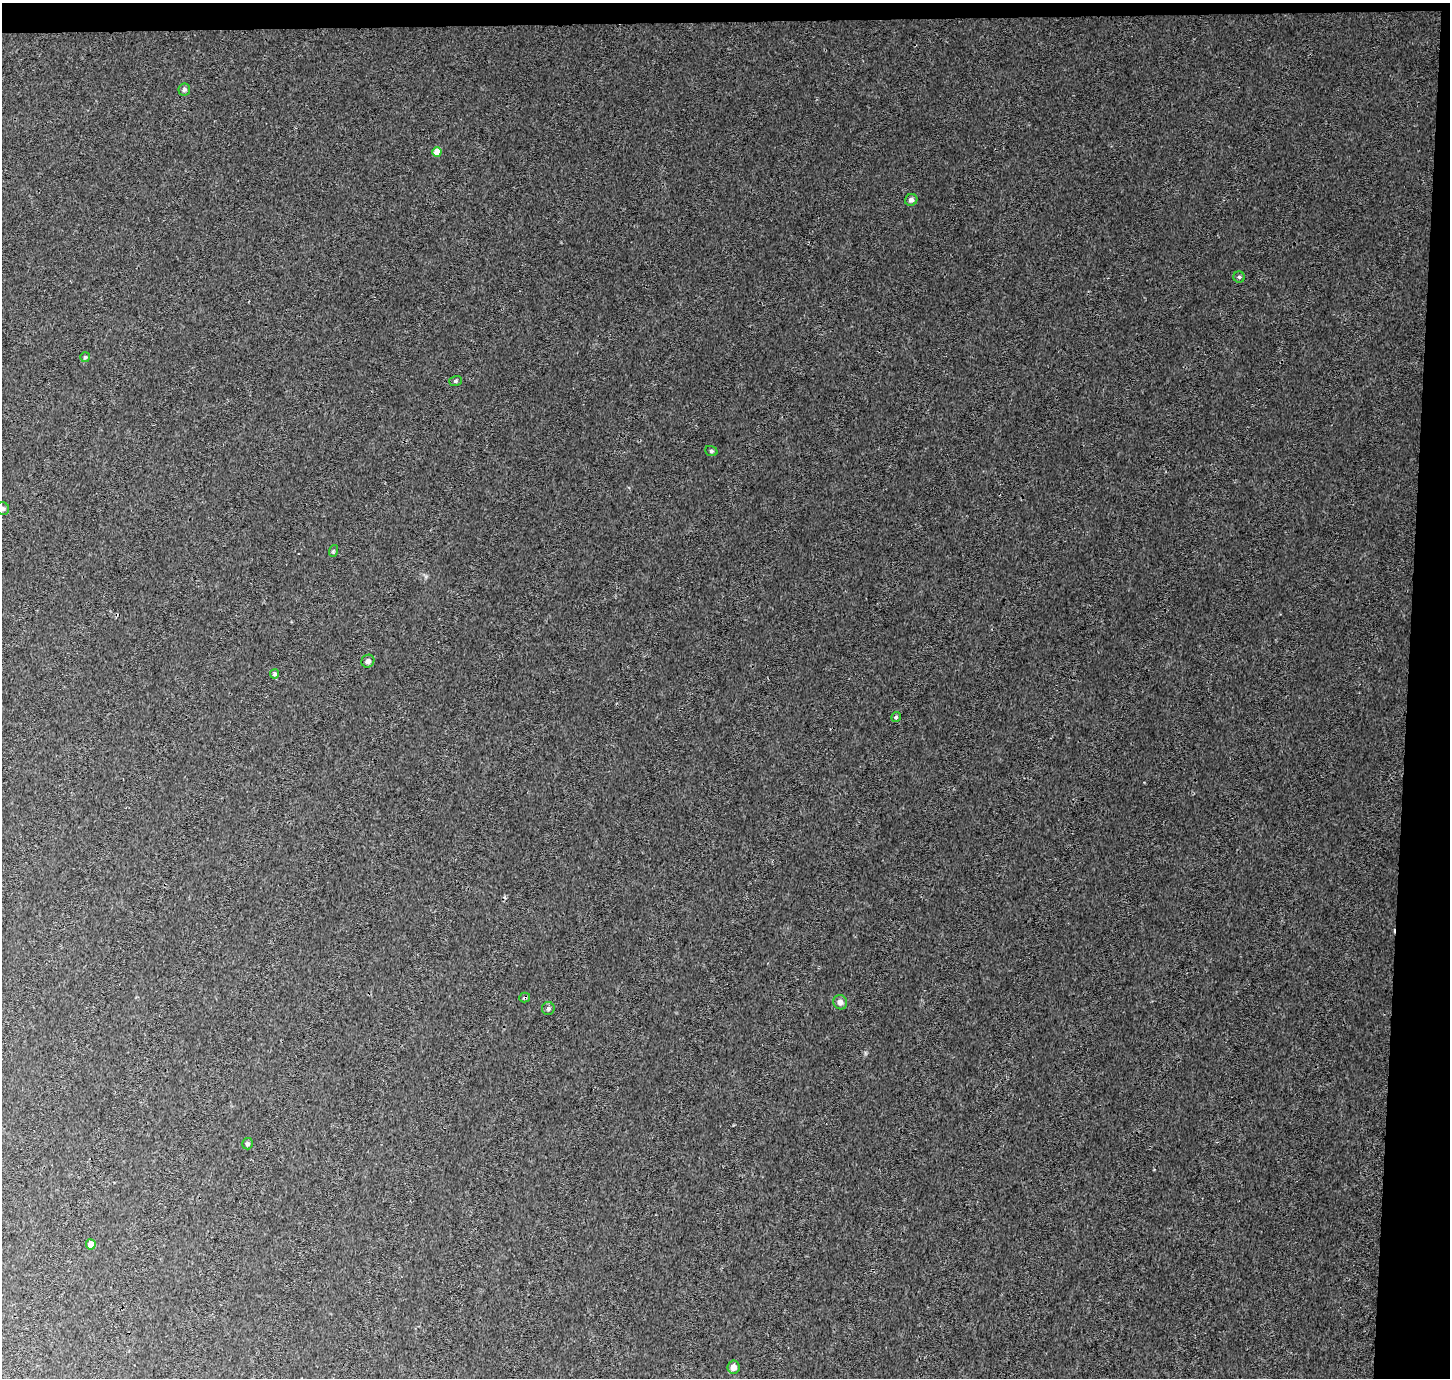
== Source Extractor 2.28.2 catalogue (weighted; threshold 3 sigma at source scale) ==
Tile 3 of 3 x 3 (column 3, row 1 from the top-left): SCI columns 2901-4348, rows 3013-4388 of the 4359 x 4647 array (HDU 1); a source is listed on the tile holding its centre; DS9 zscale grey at full resolution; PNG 1452 x 1380 px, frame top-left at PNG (2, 3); each listed source drawn as its Kron ellipse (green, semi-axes under 4 px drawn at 4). Shown black and unused: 4% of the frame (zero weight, under 3 of 4 exposures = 4% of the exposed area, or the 3 px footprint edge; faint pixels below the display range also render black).
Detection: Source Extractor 2.28.2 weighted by HDU 2 'WHT'; one run over the whole footprint, this tile lists its part. Background 0.0037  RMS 0.0023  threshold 0.0104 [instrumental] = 3 sigma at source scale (4.5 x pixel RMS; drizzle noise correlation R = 1.50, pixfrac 1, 0.0396/0.0396 arcsec/px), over >= 5 px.
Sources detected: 18; all 18 listed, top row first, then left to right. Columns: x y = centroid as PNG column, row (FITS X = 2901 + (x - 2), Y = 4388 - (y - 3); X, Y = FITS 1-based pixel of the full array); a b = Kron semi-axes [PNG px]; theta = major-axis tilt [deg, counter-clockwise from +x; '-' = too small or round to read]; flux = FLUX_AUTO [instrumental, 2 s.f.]
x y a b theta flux
184 89 6 6 - 0.58
437 152 5 4 - 3
911 200 6 5 - 0.72
1239 277 5 5 - 0.41
85 357 5 5 - 0.36
455 381 6 5 - 0.42
711 451 6 5 - 0.33
2 509 6 6 - 0.64
333 551 6 3 72 0.28
368 661 6 6 - 0.79
275 674 4 4 - 0.43
896 717 5 4 - 0.44
525 998 5 5 - 0.45
840 1002 7 6 - 1.1
548 1009 6 6 - 0.54
247 1144 6 5 - 0.57
91 1244 5 5 - 2.2
734 1367 6 6 - 1.6
Overlapping masked pixels (flux is a lower limit): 1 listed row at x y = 525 998
Isophote crosses this tile's border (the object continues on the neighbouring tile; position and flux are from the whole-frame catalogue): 1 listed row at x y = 2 509